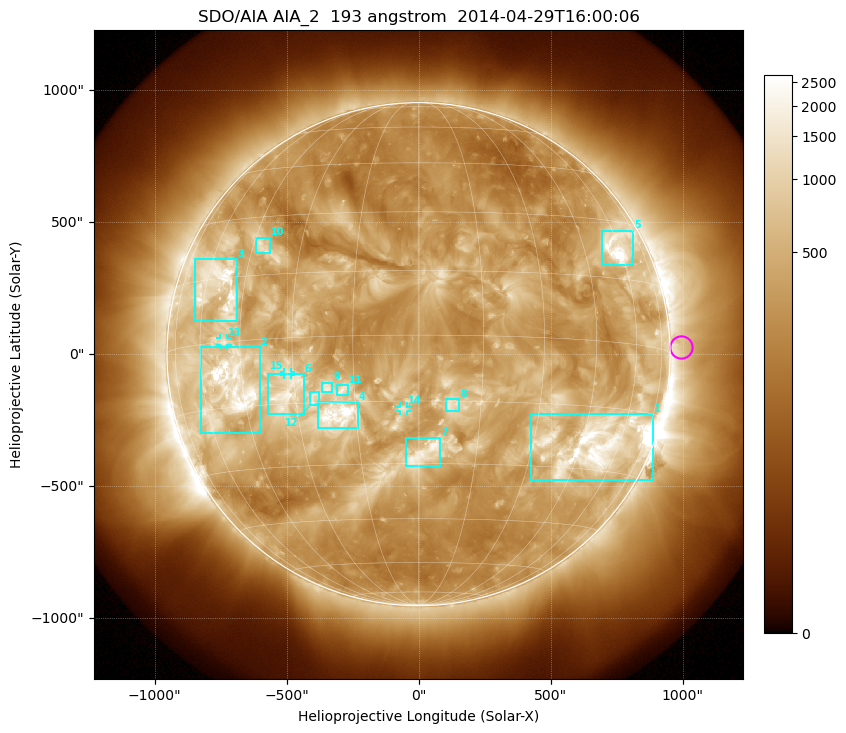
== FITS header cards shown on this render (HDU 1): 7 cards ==
TELESCOP= 'SDO/AIA'
INSTRUME= 'AIA_2'
WAVELNTH=                  193
WAVEUNIT= 'angstrom'
DATE-OBS= '2014-04-29T16:00:06.84'
CTYPE1  = 'HPLN-TAN'
CTYPE2  = 'HPLT-TAN'

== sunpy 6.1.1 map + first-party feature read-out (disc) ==
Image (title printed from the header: SDO/AIA AIA_2  193 angstrom  2014-04-29T16:00:06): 1024 x 1024 px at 2.4 arcsec/px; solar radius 953 arcsec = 397 px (full disc in frame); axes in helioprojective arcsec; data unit not stated in the header (colour bar unlabelled)
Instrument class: DISC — disc imager (sunpy class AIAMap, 193 A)
Bright regions (active regions / flare kernels): reference = the median radial profile (limb darkening/brightening removed); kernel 9 px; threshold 5 sigma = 832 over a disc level ~318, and >= 1.15x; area >= 12 px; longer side >= 10 px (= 24 arcsec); searched inside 0.97 R_sun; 15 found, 15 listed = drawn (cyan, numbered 1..; 3 of them under ~33 arcsec drawn as corner ticks so the feature stays visible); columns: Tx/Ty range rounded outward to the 5 arcsec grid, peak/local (2 s.f.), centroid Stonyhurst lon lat
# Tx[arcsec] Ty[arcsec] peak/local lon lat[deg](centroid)
1 425..890 -475..-225 12 +50 -24
2 -825..-600 -300..30 13 -49 -11
3 -850..-685 125..360 8.9 -55 +13
4 -380..-230 -280..-180 9.2 -20 -18
5 695..815 335..470 14 +59 +23
6 -570..-435 -230..-75 5.1 -32 -13
7 -50..85 -425..-315 5.5 +1 -27
8 100..155 -215..-170 5.1 +8 -16
9 -365..-325 -145..-105 4.2 -22 -12
10 -615..-565 380..445 4.7 -42 +22
11 -310..-265 -155..-115 3.7 -18 -12
12 -410..-375 -195..-145 3.1 -25 -14
13 -750..-725 35..60 5.2 -50 +0
14 -70..-45 -215..-200 4.3 -4 -17
15 -510..-485 -80..-65 3.1 -32 -8
Off-limb structures (1.02-1.3 R_sun): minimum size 162 px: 2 found; the strongest spans PA ~215..305 deg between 1.02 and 1.3 R_sun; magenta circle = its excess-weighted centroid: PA ~270 deg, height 1.04 R_sun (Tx ~990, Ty ~30 arcsec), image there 1.5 x the reference